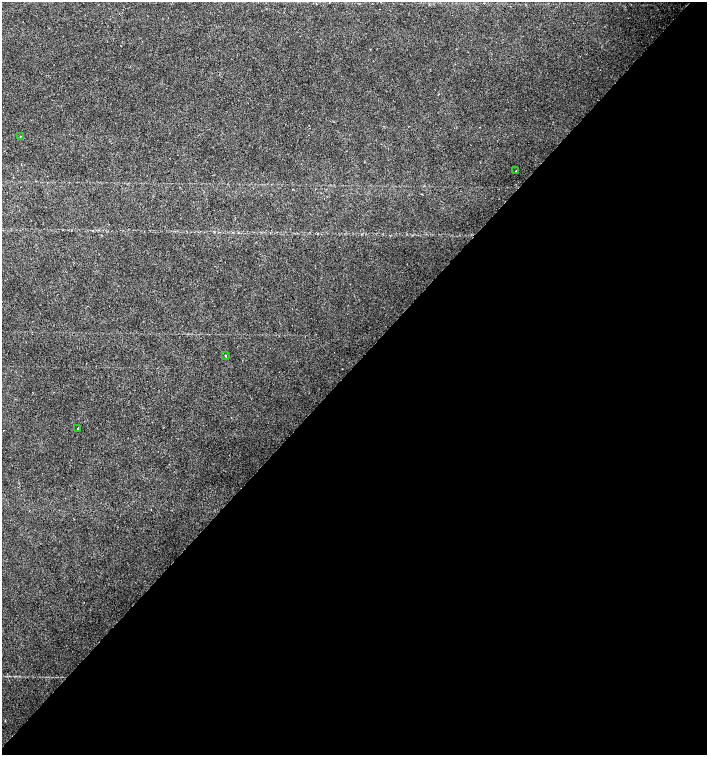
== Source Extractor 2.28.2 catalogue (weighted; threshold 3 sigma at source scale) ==
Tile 12 of 4 x 4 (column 4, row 3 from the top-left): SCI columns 4454-5862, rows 1507-3012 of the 6023 x 6029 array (HDU 1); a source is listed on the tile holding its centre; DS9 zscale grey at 2 x 2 block average (1 PNG px = mean of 2 x 2 image px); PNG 709 x 757 px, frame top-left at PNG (2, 2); each listed source drawn as its Kron ellipse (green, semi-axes under 4 px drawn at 4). Shown black and unused: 52% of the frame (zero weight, under 2 of 3 exposures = <1% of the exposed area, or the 3 px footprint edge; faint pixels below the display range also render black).
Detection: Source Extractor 2.28.2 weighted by HDU 2 'WHT'; one run over the whole footprint, this tile lists its part. Background 0.0219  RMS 0.0034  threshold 0.0151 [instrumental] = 3 sigma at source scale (4.5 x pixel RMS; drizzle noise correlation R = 1.50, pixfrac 1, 0.0396/0.0396 arcsec/px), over >= 5 px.
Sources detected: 5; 1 cosmic-ray / hot-pixel residue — neither listed nor drawn; the other 4 listed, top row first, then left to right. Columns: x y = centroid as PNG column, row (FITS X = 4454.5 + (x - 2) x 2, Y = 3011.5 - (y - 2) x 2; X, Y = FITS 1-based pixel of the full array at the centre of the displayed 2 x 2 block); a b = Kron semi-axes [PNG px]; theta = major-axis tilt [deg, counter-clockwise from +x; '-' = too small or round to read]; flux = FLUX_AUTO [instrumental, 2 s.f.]
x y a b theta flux
21 136 2 2 - 0.31
516 171 2 2 - 1.1
226 356 2 2 - 1.1
78 428 2 2 - 0.97